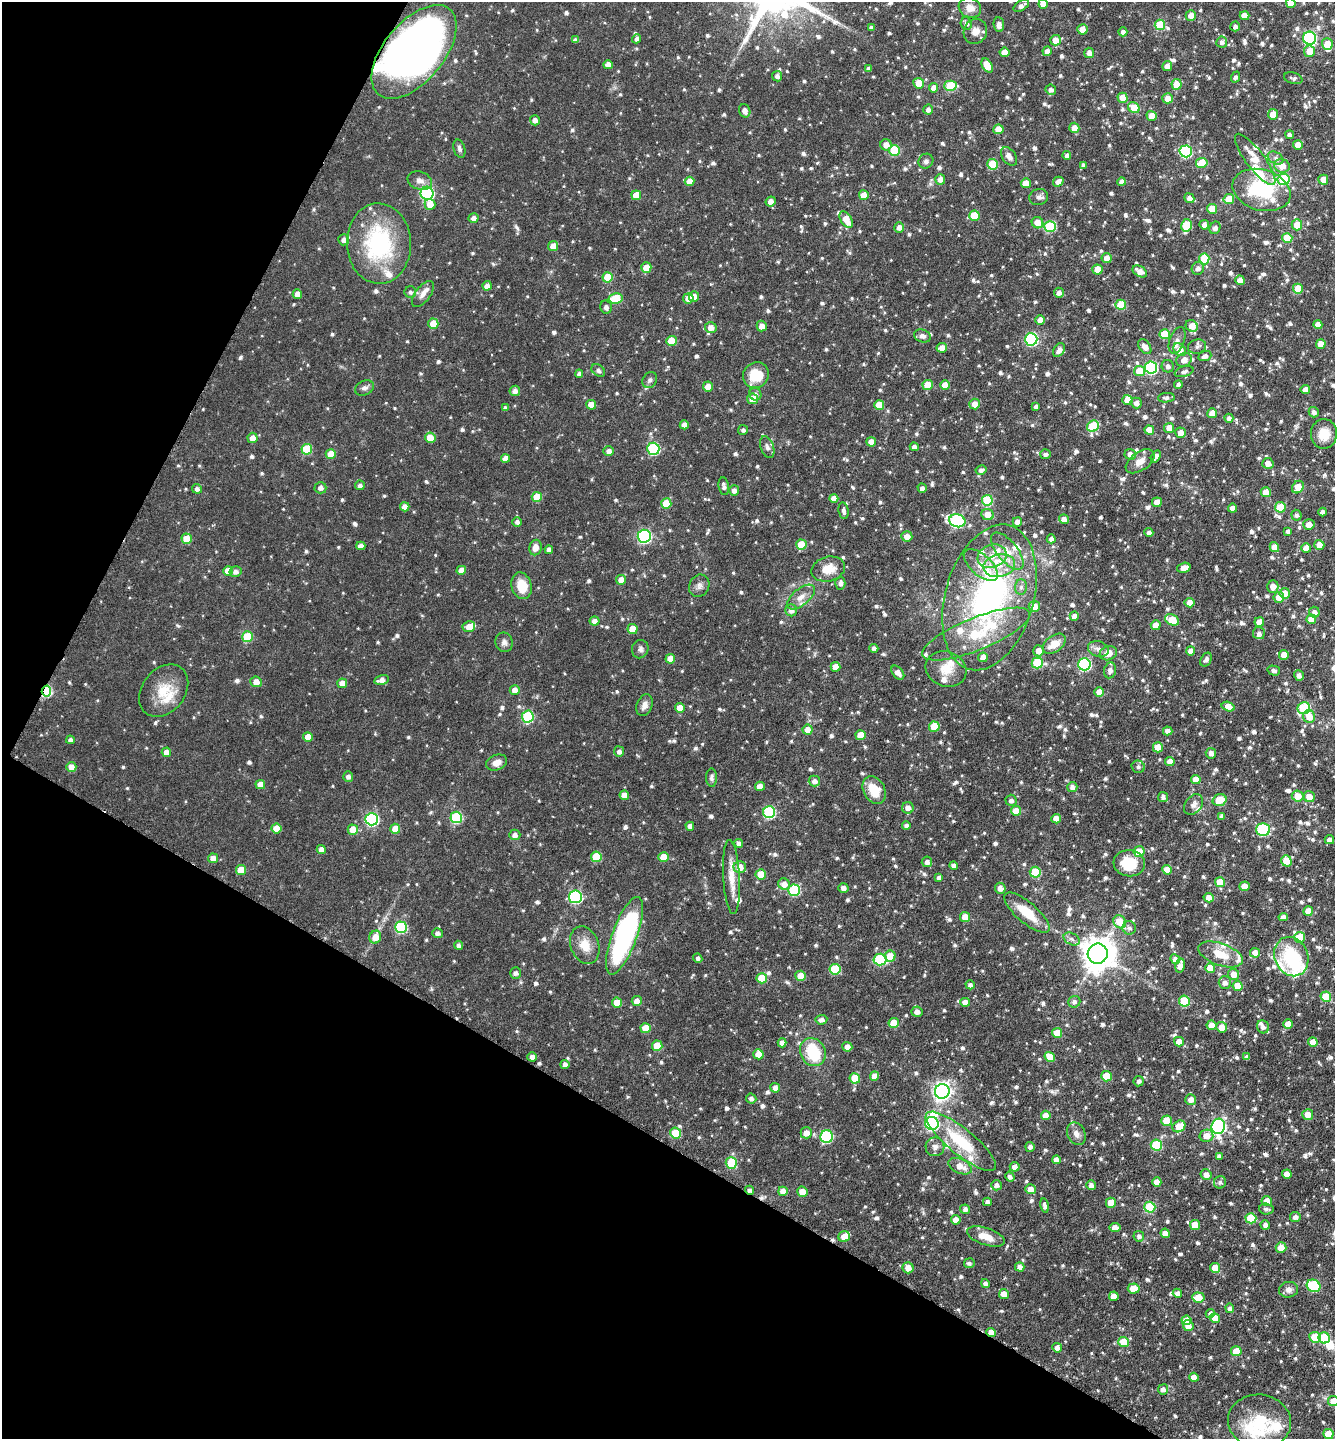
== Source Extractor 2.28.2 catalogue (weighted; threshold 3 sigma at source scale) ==
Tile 9 of 4 x 4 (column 1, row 3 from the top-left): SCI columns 148-1480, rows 1442-2878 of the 5770 x 5760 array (HDU 1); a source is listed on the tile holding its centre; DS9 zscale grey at full resolution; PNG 1337 x 1441 px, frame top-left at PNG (2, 2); each listed source drawn as its Kron ellipse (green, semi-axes under 4 px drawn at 4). Shown black and unused: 29% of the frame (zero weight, under 3 of 6 exposures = <1% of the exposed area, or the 3 px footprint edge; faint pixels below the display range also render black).
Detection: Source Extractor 2.28.2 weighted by HDU 2 'WHT'; one run over the whole footprint, this tile lists its part. Background 0.072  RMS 0.0039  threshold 0.0159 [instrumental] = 3 sigma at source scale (4.09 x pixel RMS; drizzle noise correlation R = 1.36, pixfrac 0.8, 0.05/0.05 arcsec/px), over >= 5 px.
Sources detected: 1186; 6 inside a brighter object's white glare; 2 cosmic-ray / hot-pixel residue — neither listed nor drawn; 43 inside a brighter listed object's ellipse — not listed separately; of the other 1135, all 500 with FLUX_AUTO >= 1.13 (the completeness limit of this list) listed and drawn (635 fainter detections not listed), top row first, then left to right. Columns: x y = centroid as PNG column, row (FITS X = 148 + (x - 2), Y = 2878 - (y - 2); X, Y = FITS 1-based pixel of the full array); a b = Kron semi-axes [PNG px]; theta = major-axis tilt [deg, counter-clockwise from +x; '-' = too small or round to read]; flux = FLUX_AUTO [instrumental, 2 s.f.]
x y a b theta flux
1291 3 5 5 - 4.1
1043 4 5 4 - 3.6
1021 6 8 5 32 1.8
970 8 11 10 - 3.4
1191 15 5 5 - 3.5
1244 16 5 4 - 3.5
966 24 6 5 - 1.5
999 24 7 5 -85 1.9
1160 25 5 5 - 15
1235 26 5 4 - 1.3
871 28 4 4 - 1.2
1082 29 5 5 - 3.5
975 31 13 11 62 3.2
1123 32 4 4 - 1.4
1309 38 6 6 - 55
637 39 5 4 - 1.2
575 40 4 4 - 1.3
1055 40 5 5 - 4.1
1222 42 5 5 - 1.3
1327 44 5 5 - 6.1
1047 51 5 4 - 2
1310 51 5 5 - 5.2
414 52 55 30 50 270
1004 52 5 5 - 4.4
1089 53 5 5 - 2.3
608 65 5 4 - 2.7
987 66 8 5 -58 6.7
1167 66 5 4 - 2.1
868 69 4 4 - 1.2
777 76 5 5 - 1.3
1236 77 5 4 - 1.2
1293 78 9 5 -15 1.2
919 83 5 5 - 5.3
1176 84 5 5 - 6.3
950 86 6 5 - 17
934 88 5 4 - 3.1
1051 90 5 5 - 1.6
1123 98 5 5 - 4.9
1168 98 5 5 - 3.2
1134 108 6 5 - 9.5
928 109 5 5 - 1.6
745 111 7 5 -72 2.3
1273 114 5 5 - 4.5
1152 116 5 5 - 3.8
535 120 5 5 - 1.9
1074 128 5 5 - 3.2
998 129 5 5 - 5.3
1290 135 4 4 - 1.4
886 145 6 5 - 3.2
1298 145 5 5 - 4.5
459 149 9 5 -74 1.2
894 151 5 5 - 17
1186 151 6 6 - 38
1009 156 10 6 -55 2
1067 156 4 4 - 1.5
1276 158 8 5 -27 1.2
1255 159 31 9 -53 7.8
926 161 8 7 - 1.2
1202 163 5 5 - 7.8
993 164 5 5 - 15
1083 165 4 4 - 1.2
1282 166 8 6 -18 4.4
940 179 5 5 - 2.4
1284 179 6 5 - 26
1323 180 5 5 - 4
420 181 12 9 -17 2.4
690 181 5 4 - 4.1
1058 182 5 4 - 2.1
1122 182 4 4 - 2.2
1026 183 5 5 - 4.7
1262 190 30 20 -16 33
427 193 6 6 - 54
636 195 5 5 - 5.8
864 195 5 5 - 4.3
1039 197 9 8 - 1.4
1189 198 5 4 - 2.1
1229 199 5 5 - 7.5
771 201 5 4 - 2.3
430 204 5 5 - 4.3
1212 209 5 5 - 8
974 216 5 5 - 11
473 218 5 5 - 1.7
846 219 9 5 -58 6.2
1037 223 6 5 - 4.6
1187 225 6 5 - 15
1204 225 4 4 - 1.8
1297 225 5 5 - 5.5
1050 226 6 5 - 25
899 227 5 5 - 2.2
1215 228 6 5 - 1.5
1287 238 5 5 - 10
344 240 5 5 - 1.8
379 244 40 32 -88 43
553 246 5 5 - 3.9
1107 258 5 5 - 2.8
1204 259 5 5 - 16
646 267 5 5 - 4.5
1198 268 6 6 - 1.8
1097 269 5 5 - 3.8
1140 271 8 5 -32 3.3
608 277 5 5 - 9.2
1240 280 5 5 - 4.5
487 286 5 4 - 2.7
1298 289 5 5 - 8.9
410 292 6 5 - 1.1
1059 293 5 5 - 1.8
297 294 5 4 - 2.9
423 294 15 7 54 2.5
694 296 5 5 - 2.6
616 298 7 5 11 13
688 298 5 5 - 4.7
1121 305 5 5 - 14
606 307 6 6 - 1.6
1040 320 5 4 - 3.2
433 324 5 5 - 6.1
1318 325 4 4 - 2.9
762 326 5 5 - 2.9
1192 326 6 5 - 4.3
711 327 6 5 - 3.5
1165 334 5 5 - 10
922 336 9 6 -20 1.7
1031 339 6 6 - 46
1177 340 14 7 69 2
672 341 5 5 - 7.1
1321 344 5 5 - 4.4
1145 347 8 5 -54 2.5
1197 347 9 7 16 1.4
942 348 5 5 - 2.5
1059 350 7 5 55 2.2
1180 350 7 5 -44 6.3
1205 356 6 5 - 1.6
1184 360 8 6 30 2.8
1168 366 6 6 - 1.5
1151 367 6 6 - 42
598 371 7 5 -38 1.3
1139 371 5 5 - 7.5
1184 372 9 5 16 1.2
579 374 4 4 - 1.2
756 375 13 12 - 11
650 380 8 7 - 1.2
928 385 5 5 - 9.2
945 385 5 5 - 4.2
1178 385 4 4 - 1.4
708 387 5 5 - 4
364 388 10 7 25 1.4
1305 389 4 4 - 2.5
515 391 5 5 - 1.7
755 394 6 6 - 1.2
1166 398 8 4 5 1.3
752 399 5 5 - 4.5
1127 400 5 5 - 3.2
1136 403 5 5 - 1.8
975 404 5 5 - 3.7
591 405 5 5 - 4.8
879 405 5 5 - 7.5
1036 406 4 4 - 1.2
505 408 4 4 - 1.1
1314 412 5 5 - 1.3
1212 413 5 5 - 5.2
1229 418 4 4 - 1.6
684 425 4 4 - 2.8
1093 426 6 5 - 17
1169 428 5 5 - 3.9
743 430 5 5 - 1.2
1149 430 5 4 - 3.9
1180 433 5 5 - 3.3
1324 434 15 13 88 6
252 438 5 5 - 3.4
430 438 5 5 - 5.4
871 442 5 4 - 3.2
767 447 11 6 -71 1.7
914 447 4 4 - 1.7
307 449 5 5 - 14
653 449 6 6 - 37
609 451 5 5 - 2
331 454 5 5 - 6.1
1046 454 5 5 - 1.3
1130 454 5 5 - 2.7
1156 456 6 4 60 2.1
505 458 4 4 - 2.9
1140 461 16 9 35 3.6
1268 463 5 5 - 2.7
981 470 5 4 - 1.3
360 485 5 4 - 1.3
724 486 9 5 -82 1.5
1298 487 7 5 54 6.1
320 488 6 5 - 1.7
922 488 4 4 - 1.5
197 489 5 4 - 1.5
734 491 5 5 - 1.9
1266 492 5 5 - 4.5
537 497 5 5 - 7.7
834 499 4 4 - 3.2
987 500 5 5 - 19
1157 502 5 4 - 3.5
666 504 5 5 - 7.7
405 507 5 4 - 2.7
1280 507 5 5 - 12
1233 508 4 4 - 2.7
844 511 8 5 -81 1.2
1323 512 4 4 - 1.9
988 515 6 5 - 4.8
1296 515 5 5 - 1.2
1064 519 5 4 - 2.6
957 521 8 6 -14 53
517 522 5 5 - 1.3
1017 522 5 5 - 2.4
1309 525 5 5 - 3.3
1288 531 4 4 - 1.2
1149 532 4 4 - 1.3
644 536 6 6 - 60
907 536 5 5 - 3.4
187 539 5 5 - 7.3
1051 539 4 4 - 1.3
801 545 5 5 - 8.3
1319 545 5 5 - 3.6
361 546 4 4 - 2.3
1274 547 5 4 - 3.5
535 548 8 6 76 2.8
1306 548 5 5 - 3.8
549 550 4 4 - 1.6
1007 551 22 10 -51 5.9
992 556 15 11 19 6.3
981 565 21 10 -41 6.5
999 566 16 11 11 7.1
1184 568 7 5 16 3.2
828 569 17 12 15 6.7
461 570 5 4 - 3.5
228 571 5 5 - 5.8
235 572 6 5 - 1.8
621 580 5 5 - 3.4
840 583 6 5 - 1.5
522 586 13 10 -74 7.4
699 586 11 9 62 2
1021 587 8 6 89 1.4
1273 587 6 5 - 3.5
1285 593 5 5 - 5.8
801 597 17 8 39 3.4
989 597 75 44 74 100
1279 597 5 5 - 4.7
1190 603 5 4 - 3.5
1034 606 5 5 - 5.1
791 610 6 6 - 1.7
1314 612 5 5 - 1.7
1074 616 4 4 - 2.2
1311 619 5 4 - 4.6
1172 620 7 5 -29 8.3
594 621 5 4 - 2.1
1259 622 5 4 - 4.5
1156 625 5 5 - 4.3
469 627 6 5 - 4.2
632 629 5 5 - 6.5
1259 633 6 6 - 1.4
976 634 58 16 22 20
247 637 5 5 - 17
504 642 10 8 -71 1.6
1054 644 13 8 35 4.7
874 648 4 4 - 1.2
640 649 9 8 - 1.4
1098 649 10 7 -19 2.2
1039 651 5 5 - 3.7
1191 651 4 4 - 2.7
1108 653 8 7 - 3.6
1284 655 5 5 - 4.4
983 657 5 5 - 3.1
670 659 5 4 - 4.2
1206 660 7 5 60 1.2
1037 663 5 5 - 18
1084 664 6 6 - 44
835 667 5 5 - 4.6
946 669 21 17 -22 7.2
1110 670 8 6 81 2
1274 671 6 5 - 1.3
898 673 8 5 -49 2.5
1299 675 5 4 - 1.7
381 680 7 5 13 2.6
256 682 6 5 - 3.4
342 683 5 5 - 3.7
515 690 5 5 - 3.2
46 691 5 4 - 29
164 691 29 21 51 11
1099 692 5 4 - 3.9
644 705 11 7 68 2.3
1228 707 6 4 -16 4.2
680 708 5 4 - 4.8
1304 708 6 6 - 26
1309 716 6 6 - 4.9
528 717 6 6 - 31
934 727 5 5 - 7.7
807 730 5 5 - 3.3
1168 731 5 4 - 1.6
861 735 5 5 - 6.6
308 737 5 5 - 4.8
70 740 4 4 - 1.4
1158 747 5 5 - 6.7
619 751 5 5 - 1.7
166 752 5 5 - 2.8
1211 753 5 5 - 1.6
1170 761 5 4 - 3.3
497 763 11 7 22 2.8
71 767 5 5 - 2.9
1138 767 7 6 - 1.3
348 777 5 5 - 1.5
712 778 9 5 -89 1.1
1196 780 5 4 - 3.5
814 781 5 5 - 1.9
260 785 5 4 - 4.1
760 786 5 4 - 3.5
1072 787 5 5 - 1.8
874 790 14 10 -60 8.1
624 795 5 4 - 3.1
1298 796 6 5 - 4.9
1163 797 5 5 - 1.3
1309 797 6 5 - 4.3
1011 800 5 5 - 1.6
1219 800 7 5 17 8.4
1193 804 11 8 51 1.9
908 808 6 5 - 2.1
1016 811 5 5 - 5
769 812 6 6 - 36
1222 816 4 4 - 1.9
456 817 6 5 - 28
372 819 6 6 - 54
1056 819 5 4 - 3.9
690 826 4 4 - 2
906 826 4 4 - 1.3
276 829 5 5 - 6.8
395 829 5 5 - 5.7
353 830 5 5 - 6.5
1263 830 7 6 - 39
515 835 5 5 - 1.8
1329 840 4 4 - 1.7
739 843 4 4 - 1.6
321 849 4 4 - 2.3
1139 852 5 5 - 7
596 857 5 5 - 14
663 857 5 5 - 6.1
213 858 5 5 - 3.2
1286 861 6 5 - 7.9
927 862 5 5 - 1.9
1129 863 16 13 -6 11
954 866 4 4 - 1.6
740 867 6 6 - 5.4
241 870 5 5 - 6.3
1167 870 5 4 - 5.3
1035 872 5 5 - 14
761 874 5 5 - 6.7
731 877 37 8 -87 6.3
939 877 4 4 - 1.4
1220 882 5 5 - 8
784 884 6 5 - 3.6
1244 886 5 4 - 3.8
843 888 5 4 - 1.9
1000 888 5 5 - 2.4
794 890 6 6 - 27
575 897 6 6 - 50
1209 898 5 4 - 3.2
1308 911 5 5 - 4.6
1027 913 28 10 -40 10
965 917 5 5 - 4.9
1283 917 4 4 - 2
1120 922 7 6 - 8.5
401 927 6 6 - 34
1129 928 7 6 - 1.3
437 933 5 5 - 1.4
625 936 41 12 70 78
375 937 6 5 - 4.5
1300 937 5 5 - 9
1072 939 9 5 -27 1.3
458 945 4 4 - 1.3
585 945 19 14 -69 6.3
1255 953 5 5 - 3.2
1098 954 10 10 - 720
1220 954 23 11 -20 7.5
890 956 5 5 - 7
1291 957 20 16 -67 19
698 958 5 4 - 1.2
880 959 6 6 - 25
1175 959 5 4 - 2.2
1180 966 7 4 78 3.5
1210 968 5 5 - 4.5
835 969 5 5 - 16
516 973 5 5 - 1.3
1234 974 6 5 - 4.2
801 976 5 5 - 5.1
762 978 5 5 - 10
1225 983 6 6 - 1.9
970 985 4 4 - 1.5
1238 986 5 5 - 6.5
1326 997 5 5 - 11
637 1001 5 5 - 3.3
1184 1001 5 5 - 16
617 1002 5 5 - 5.7
965 1002 5 4 - 3.8
1074 1002 6 6 - 1.2
917 1012 5 5 - 2.2
821 1020 6 5 - 1.8
894 1023 5 5 - 8
1288 1024 5 4 - 3.8
1212 1025 5 4 - 4.8
1222 1027 5 5 - 4.5
1263 1027 6 6 - 1.5
646 1028 5 5 - 7.3
1057 1033 5 5 - 6.2
1179 1042 5 4 - 3.6
1313 1042 5 4 - 3.6
782 1043 4 4 - 1.9
657 1046 5 5 - 6.6
847 1047 5 5 - 2.2
813 1052 14 12 -61 16
758 1054 5 5 - 5.1
532 1057 5 4 - 2
1050 1057 5 5 - 5.4
1247 1057 4 4 - 1.2
565 1064 4 4 - 1.5
874 1076 4 4 - 3
1107 1076 5 5 - 10
855 1078 5 5 - 8.8
1139 1081 5 5 - 1.2
775 1088 5 5 - 2.7
942 1091 7 7 - 180
751 1098 5 5 - 1.3
1191 1100 5 5 - 2.7
1046 1115 5 4 - 4.5
1308 1115 5 5 - 4.1
1166 1121 5 5 - 8.2
932 1123 7 6 - 54
1179 1126 7 5 34 7.6
1218 1126 8 7 - 78
676 1133 5 5 - 12
806 1133 6 5 - 3.9
1076 1134 12 9 -66 2.4
1206 1136 7 6 - 4.3
827 1137 6 6 - 35
961 1141 44 13 -39 18
1156 1145 6 5 - 19
935 1147 9 9 - 1.8
1030 1147 5 4 - 1.2
1219 1156 4 4 - 1.3
1056 1160 4 4 - 2.3
731 1163 6 5 - 13
960 1166 12 7 -24 4.4
1015 1167 5 5 - 2.5
1287 1174 5 4 - 3.4
1206 1175 5 5 - 2.2
1010 1177 5 4 - 1.3
1157 1182 5 4 - 3.8
1220 1182 6 6 - 1.2
996 1185 5 5 - 1.7
1091 1185 5 4 - 2.1
1031 1189 5 5 - 3.9
750 1190 4 4 - 1.2
783 1191 5 4 - 3.8
802 1192 5 5 - 4.6
1267 1201 5 5 - 4.9
987 1202 4 4 - 1.5
1111 1203 5 5 - 6.3
1044 1206 7 4 -80 1.4
1150 1207 5 5 - 19
965 1209 5 4 - 1.6
1266 1209 7 5 -4 1.2
1295 1217 5 5 - 1.6
1251 1218 5 5 - 13
956 1220 5 4 - 3.2
1195 1225 5 5 - 6.6
1265 1225 5 4 - 1.6
1115 1228 5 4 - 3.3
1165 1233 5 4 - 3.1
986 1236 19 8 -18 5.8
1139 1236 5 5 - 1.3
844 1237 6 5 - 3.9
1281 1248 5 5 - 4.3
969 1263 5 5 - 1.2
1020 1267 5 4 - 1.8
908 1268 5 5 - 3.5
1215 1268 5 5 - 4.8
985 1283 4 4 - 1.4
1314 1286 7 6 - 27
1134 1289 6 5 - 6.4
1289 1290 9 7 7 1.9
1177 1293 4 4 - 1.5
1004 1294 5 5 - 4.6
1114 1296 4 4 - 3.4
1198 1298 6 5 - 7.6
1230 1308 4 4 - 1.2
1210 1314 4 4 - 1.3
1215 1318 5 4 - 4
1186 1320 5 4 - 4.3
1188 1326 5 5 - 3.5
991 1332 5 4 - 4.1
1315 1337 6 5 - 10
1324 1338 6 5 - 16
1124 1342 5 5 - 9.9
1057 1348 5 4 - 2.2
1236 1351 5 5 - 7.3
1194 1377 5 4 - 3.5
1163 1389 5 5 - 2
1333 1401 5 5 - 4.5
1259 1421 31 27 -7 18
1328 1434 5 5 - 6.8
Overlapping masked pixels (flux is a lower limit): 4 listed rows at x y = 414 52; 46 691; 750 1190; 991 1332
Isophote crosses this tile's border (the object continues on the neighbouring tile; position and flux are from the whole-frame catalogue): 4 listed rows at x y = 1291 3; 1043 4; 414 52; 1333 1401